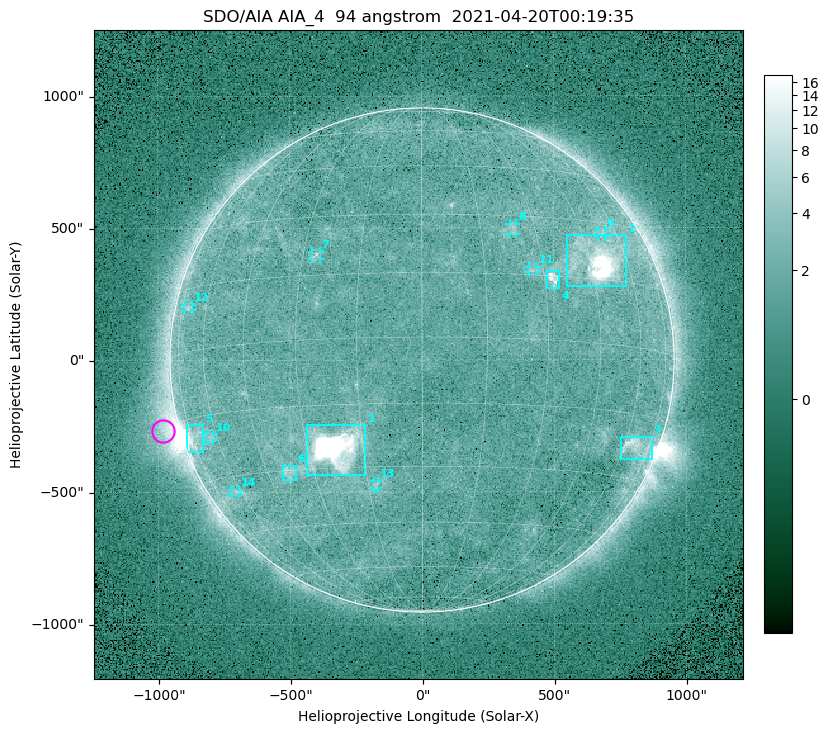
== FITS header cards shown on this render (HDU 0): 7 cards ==
TELESCOP= 'SDO/AIA '
INSTRUME= 'AIA_4   '
WAVELNTH=                   94
WAVEUNIT= 'angstrom'
DATE-OBS= '2021-04-20T00:19:35.14'
CTYPE1  = 'HPLN-TAN'
CTYPE2  = 'HPLT-TAN'

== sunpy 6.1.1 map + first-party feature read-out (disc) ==
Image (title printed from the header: SDO/AIA AIA_4  94 angstrom  2021-04-20T00:19:35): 512 x 512 px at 4.8 arcsec/px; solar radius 955 arcsec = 199 px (full disc in frame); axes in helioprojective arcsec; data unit not stated in the header (colour bar unlabelled)
Orientation: roll -0.138 deg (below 1 deg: not rotated)
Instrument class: DISC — disc imager (sunpy class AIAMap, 94 A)
Bright regions (active regions / flare kernels): reference = the median radial profile (limb darkening/brightening removed); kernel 5 px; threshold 5 sigma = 2.46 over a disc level ~1.72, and >= 1.15x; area >= 9 px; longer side >= 5 px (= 24 arcsec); searched inside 0.97 R_sun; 14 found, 14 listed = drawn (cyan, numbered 1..; 8 of them under ~33 arcsec drawn as corner ticks so the feature stays visible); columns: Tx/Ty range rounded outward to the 10 arcsec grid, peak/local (2 s.f.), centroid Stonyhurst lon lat
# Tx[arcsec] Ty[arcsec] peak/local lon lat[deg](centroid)
1 -440..-210 -440..-240 729 -22 -25
2 550..780 280..470 36 +48 +20
3 750..870 -380..-290 4.6 +66 -22
4 470..520 270..340 6.2 +32 +14
5 -900..-830 -350..-240 7.1 -73 -19
6 -530..-480 -450..-400 3.3 -38 -30
7 -420..-380 380..410 3.2 -26 +20
8 330..360 470..520 2.8 +24 +26
9 670..700 460..490 2.7 +53 +27
10 -810..-790 -300..-280 2.6 -63 -20
11 400..440 330..360 2.7 +27 +16
12 -900..-870 190..210 2.6 -70 +10
13 -180..-170 -490..-450 2.9 -13 -35
14 -720..-690 -510..-490 2.4 -63 -34
Off-limb structures (1.02-1.3 R_sun): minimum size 50 px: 6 found; the strongest spans PA ~90..115 deg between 1.02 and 1.22 R_sun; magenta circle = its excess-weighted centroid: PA ~105 deg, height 1.06 R_sun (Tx ~-980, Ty ~-270 arcsec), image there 4.4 x the reference